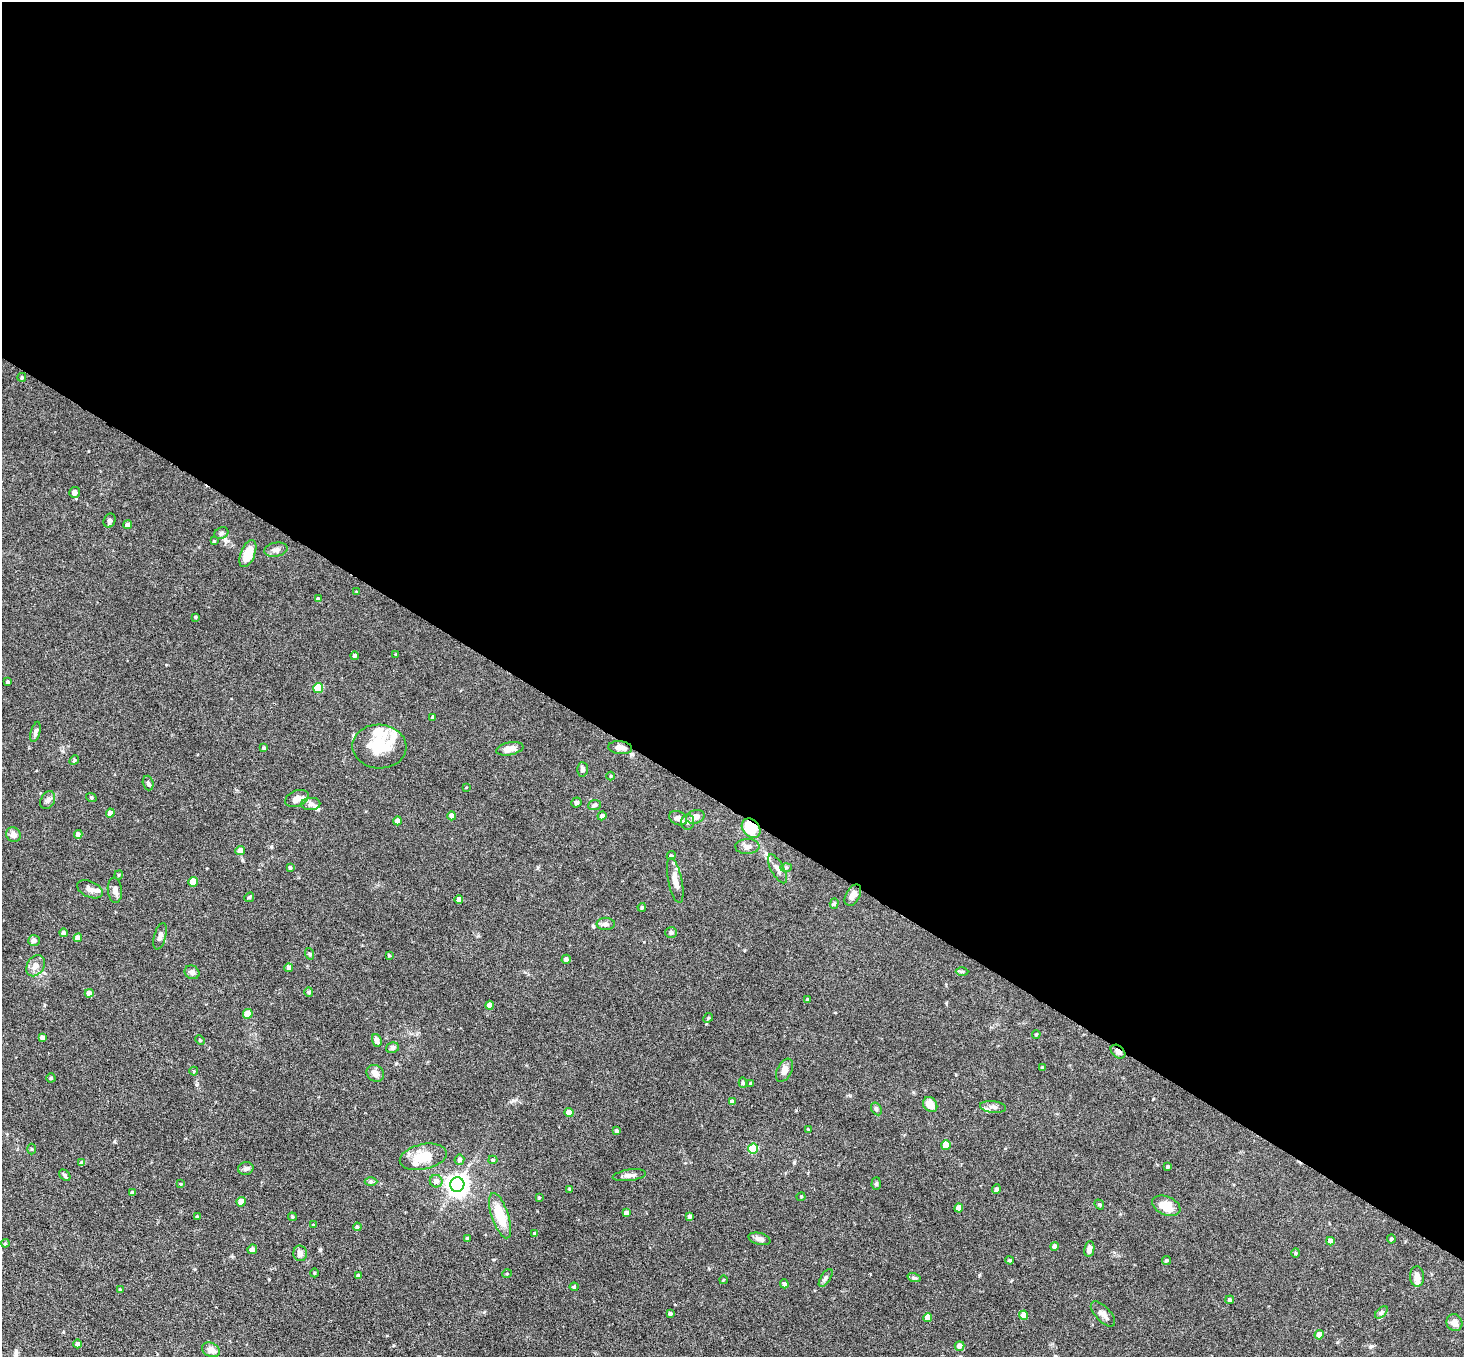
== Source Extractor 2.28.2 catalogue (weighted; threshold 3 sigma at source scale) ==
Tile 3 of 4 x 4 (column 3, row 1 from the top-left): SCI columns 2931-4392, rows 4358-5712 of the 5860 x 5865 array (HDU 1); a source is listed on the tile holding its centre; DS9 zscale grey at full resolution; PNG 1466 x 1359 px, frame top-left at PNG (2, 2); each listed source drawn as its Kron ellipse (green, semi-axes under 4 px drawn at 4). Shown black and unused: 60% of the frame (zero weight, under 4 of 8 exposures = <1% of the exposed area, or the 3 px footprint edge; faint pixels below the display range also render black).
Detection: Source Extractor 2.28.2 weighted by HDU 2 'WHT'; one run over the whole footprint, this tile lists its part. Background 0.0744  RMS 0.0028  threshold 0.0116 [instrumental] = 3 sigma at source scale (4.09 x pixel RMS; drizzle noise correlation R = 1.36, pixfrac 0.8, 0.05/0.05 arcsec/px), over >= 5 px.
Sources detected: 172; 9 inside a brighter listed object's ellipse — not listed separately; the other 163 listed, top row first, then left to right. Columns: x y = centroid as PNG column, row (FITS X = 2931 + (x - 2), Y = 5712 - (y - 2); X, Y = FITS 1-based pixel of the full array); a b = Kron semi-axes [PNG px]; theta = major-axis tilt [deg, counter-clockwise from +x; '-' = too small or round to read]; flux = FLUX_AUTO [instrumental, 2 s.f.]
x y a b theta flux
22 377 4 3 - 0.31
74 492 5 5 - 1.5
110 520 7 6 - 0.61
128 525 4 4 - 1.2
221 533 7 5 23 0.54
214 541 3 3 - 0.25
276 550 12 7 10 1.2
248 554 14 7 68 5.5
356 592 4 3 - 0.22
318 599 4 4 - 0.6
195 617 4 3 - 0.26
396 655 4 3 - 0.27
354 656 4 4 - 0.66
8 682 4 3 - 0.61
318 688 5 5 - 10
433 717 3 3 - 0.5
35 732 10 4 76 0.82
379 746 27 22 -3 7.8
264 748 4 3 - 0.38
620 748 12 6 -6 1.6
510 749 14 6 11 2.1
74 760 5 4 - 0.33
583 769 7 5 -87 0.89
611 776 4 3 - 0.21
148 783 7 5 -73 0.49
466 788 3 2 - 0.2
91 797 5 3 - 0.27
297 799 12 8 23 2.1
48 800 9 6 63 0.84
576 802 5 5 - 0.54
311 804 9 6 2 1
595 805 6 5 - 0.54
110 813 4 4 - 2.1
452 816 4 4 - 1.4
602 816 4 4 - 0.81
695 817 9 6 17 1.7
678 818 9 7 -22 1.1
397 821 4 4 - 1.7
688 822 8 6 86 0.76
751 828 10 8 -47 9.2
78 834 4 4 - 1
13 835 8 7 - 1.4
747 846 12 7 2 1.3
240 851 5 4 - 2.4
671 856 5 4 - 0.49
290 867 4 3 - 0.52
786 868 6 4 2 0.33
777 869 16 6 -62 1.3
119 875 4 3 - 0.25
675 880 23 7 -78 2.5
193 882 5 4 - 4.7
90 889 13 8 -24 1.4
115 890 13 7 -84 1.3
853 895 11 7 61 1.7
249 897 5 4 - 0.35
459 899 4 4 - 1.3
834 904 5 4 - 0.44
642 907 4 3 - 0.41
606 924 9 6 0 0.87
671 932 6 5 - 0.56
63 933 4 4 - 0.56
160 936 13 6 74 1.1
78 938 4 4 - 2
34 940 6 5 - 1.1
310 954 6 4 -72 0.32
389 955 4 3 - 0.28
566 959 4 4 - 0.84
36 966 11 8 57 2
289 968 4 4 - 0.99
962 971 6 4 1 0.38
192 972 7 6 - 1
309 992 4 4 - 0.34
89 993 4 4 - 1.6
808 1000 4 3 - 0.56
490 1005 4 4 - 2.1
248 1014 5 4 - 4.5
708 1018 5 4 - 0.25
1036 1034 4 3 - 0.3
43 1038 4 4 - 1.1
200 1040 5 4 - 0.29
377 1040 6 4 -70 1.1
392 1048 6 5 - 0.82
1118 1052 8 5 -41 1.3
1042 1068 3 3 - 0.4
784 1070 12 7 63 1.6
194 1071 4 4 - 0.27
375 1073 9 8 - 1.7
51 1078 4 4 - 0.35
743 1083 5 4 - 0.43
751 1083 3 3 - 0.44
732 1102 4 4 - 1
930 1105 8 6 -51 2.9
993 1107 13 5 -6 1
876 1109 7 5 -60 0.44
569 1112 4 4 - 2.3
808 1129 3 2 - 0.21
617 1131 4 3 - 0.55
946 1145 5 4 - 4.1
31 1149 5 3 - 0.29
753 1149 5 5 - 12
423 1157 24 12 12 6.2
459 1160 5 5 - 0.96
493 1160 4 4 - 0.36
82 1163 4 4 - 1.1
1168 1167 4 4 - 0.51
246 1168 8 6 12 0.65
65 1175 6 4 -46 0.48
629 1175 17 5 8 1.2
371 1181 6 4 0 0.49
436 1181 6 6 - 1.4
876 1183 6 4 87 0.44
181 1184 4 3 - 0.26
457 1185 7 7 - 170
570 1189 3 3 - 0.43
996 1189 5 4 - 0.67
133 1193 4 3 - 0.71
539 1197 4 3 - 0.23
801 1197 4 4 - 0.27
241 1202 5 4 - 2.7
1099 1205 5 4 - 0.34
1166 1206 15 9 -23 4.5
959 1208 4 4 - 2
626 1213 4 4 - 1.1
500 1216 24 8 -71 8.3
690 1216 4 4 - 0.62
197 1217 3 3 - 0.38
292 1217 4 3 - 0.31
313 1225 3 2 - 0.24
357 1227 4 4 - 0.49
535 1234 4 4 - 0.47
467 1238 3 3 - 0.48
759 1239 11 6 -14 1.1
1391 1239 4 4 - 0.47
1330 1241 4 4 - 1.6
5 1243 4 4 - 0.32
1055 1246 4 4 - 1.5
252 1249 5 4 - 0.76
1089 1249 8 5 80 1.3
300 1253 8 7 - 1.2
1296 1253 4 4 - 0.32
1010 1260 4 3 - 0.33
1167 1260 5 4 - 0.45
314 1273 4 3 - 0.23
507 1274 5 3 - 0.2
358 1276 4 3 - 0.53
1417 1277 10 7 -86 1.5
826 1278 10 4 56 0.6
914 1278 7 4 -18 0.44
723 1280 4 3 - 0.23
784 1284 4 4 - 0.84
574 1287 4 4 - 0.27
120 1290 3 3 - 0.32
1230 1300 4 4 - 0.69
1381 1312 7 4 44 0.55
670 1314 3 3 - 0.54
1103 1314 16 7 -46 1.4
1024 1315 4 4 - 3.6
928 1317 4 4 - 2.5
1454 1323 9 7 -63 1.8
1319 1335 4 4 - 2.6
77 1344 4 4 - 0.72
960 1346 5 4 - 1.5
211 1350 9 7 -24 1.7
Overlapping masked pixels (flux is a lower limit): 3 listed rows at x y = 620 748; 751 828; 1118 1052
Unlisted compact peaks at least as high as the median listed source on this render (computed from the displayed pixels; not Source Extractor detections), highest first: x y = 513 1100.